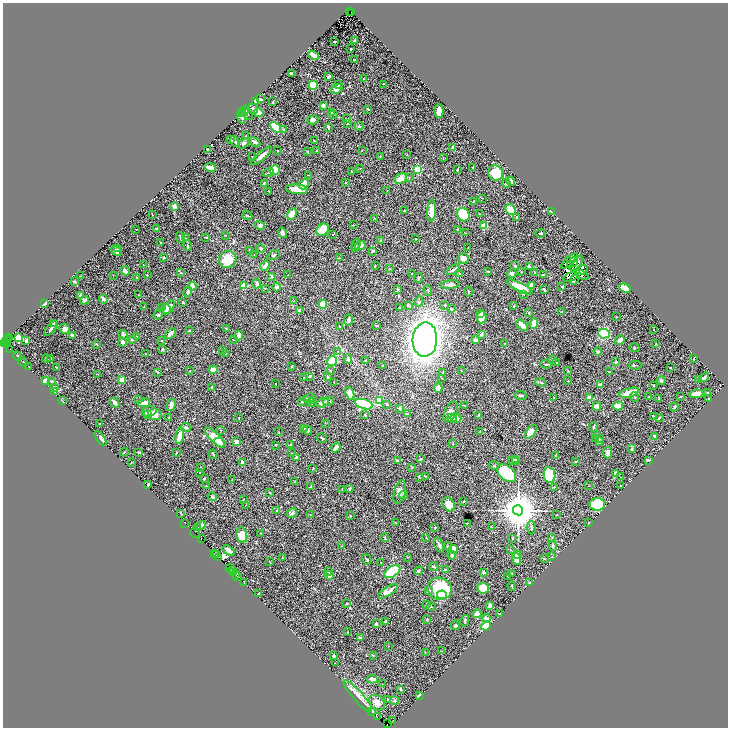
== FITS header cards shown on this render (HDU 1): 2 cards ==
NAXIS1  =                 1451
NAXIS2  =                 1451

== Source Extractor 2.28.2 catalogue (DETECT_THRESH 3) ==
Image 1451 x 1451 px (HDU 1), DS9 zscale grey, zoomed out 1/2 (1 PNG px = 2 x 2 image px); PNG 730 x 730 px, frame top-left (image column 2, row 1450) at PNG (3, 3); each listed source drawn as its Kron ellipse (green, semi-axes under 4 px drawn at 4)
Background 1.16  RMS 0.027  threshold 0.082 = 3 sigma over >= 5 px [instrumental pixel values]
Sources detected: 552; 48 cannot appear on this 1/2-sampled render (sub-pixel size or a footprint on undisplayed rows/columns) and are neither listed nor drawn; of the other 504, the 500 brightest by FLUX_AUTO listed and drawn (4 fainter detections omitted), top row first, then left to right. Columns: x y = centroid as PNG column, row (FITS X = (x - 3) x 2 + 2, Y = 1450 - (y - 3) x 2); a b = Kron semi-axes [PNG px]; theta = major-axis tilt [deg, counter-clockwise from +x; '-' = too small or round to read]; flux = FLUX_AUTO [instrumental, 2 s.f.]
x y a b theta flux
349 12 2 1 - 130
352 13 3 1 - 130
354 40 3 2 - 5.9
334 41 2 1 - 3
351 49 2 2 - 4.3
314 55 6 3 -37 76
354 60 3 2 - 3
291 74 4 2 - 11
329 76 4 2 - 9
364 79 2 2 - 4.6
384 84 2 1 - 1.9
313 85 4 4 - 120
339 85 3 2 - 3
337 89 6 4 23 20
260 99 4 3 - 11
255 101 2 2 - 9.8
273 102 3 1 - 3.7
323 105 2 2 - 22
253 109 5 3 - 19
368 109 3 2 - 4.7
244 111 6 4 59 44
439 111 7 4 -90 51
241 113 2 2 - 6.2
259 113 5 4 - 86
332 113 3 2 - 4
247 114 6 4 -55 4.5
333 115 2 2 - 2.4
241 117 6 4 -75 13
347 119 3 2 - 4
313 120 6 4 17 19
347 124 2 2 - 4.1
359 126 4 3 - 9.8
276 127 6 4 -46 230
328 127 4 2 - 11
283 129 4 3 - 6
246 136 3 2 - 2.7
231 140 4 2 - 3.5
235 141 6 2 -50 9.2
314 141 2 2 - 2.6
255 142 6 3 -29 17
243 143 6 4 39 14
453 147 4 2 - 12
208 150 3 2 - 5.8
278 151 2 2 - 1.6
316 151 2 2 - 3.8
362 151 2 2 - 1.6
308 152 2 2 - 4.9
407 154 2 2 - 1.7
262 156 13 3 42 30
380 156 4 2 - 3.1
252 157 2 1 - 1.7
443 158 2 2 - 1.9
210 167 6 3 -11 29
473 167 3 2 - 3.4
360 168 2 2 - 2.9
418 169 3 3 - 430
275 170 5 5 - 110
457 170 3 2 - 4.8
351 172 3 2 - 2.6
268 173 6 3 13 6.7
496 173 8 7 - 200
308 175 3 2 - 2.4
409 177 3 3 - 2.8
401 179 7 4 28 42
511 181 4 3 - 25
264 183 2 2 - 2.9
345 183 3 2 - 2.6
506 183 4 3 - 6.7
304 184 6 3 48 84
297 189 11 4 -6 53
387 190 2 1 - 1.4
269 191 2 1 - 2.7
483 198 2 2 - 1.7
473 202 4 2 - 3.7
174 206 2 2 - 71
510 210 6 5 - 93
404 211 2 2 - 7.7
432 211 11 4 87 58
551 212 2 2 - 4
292 214 6 4 63 41
479 214 2 2 - 2.4
152 215 2 1 - 2.3
247 215 5 2 - 4.4
463 215 7 6 - 230
375 218 2 2 - 3.7
517 218 3 3 - 5
260 225 5 4 - 14
353 225 2 2 - 3
484 226 2 2 - 160
136 229 2 2 - 2.3
157 229 4 3 - 9.9
457 229 2 2 - 3.2
322 230 6 5 - 77
283 233 5 3 - 14
465 233 2 2 - 2.5
540 233 5 2 - 8.7
333 234 2 1 - 2.2
225 235 3 1 - 1.7
180 237 5 2 - 5.7
206 237 3 2 - 3
186 238 2 2 - 2.3
416 239 2 2 - 2.1
380 240 3 2 - 5.7
161 243 2 2 - 3.7
356 245 6 4 70 9.2
187 246 5 2 - 5.2
360 246 5 4 - 24
355 247 4 2 - 3.9
468 247 2 1 - 2.4
118 248 2 2 - 3.2
261 248 5 3 - 9.3
249 250 2 2 - 2.7
116 251 6 3 -36 14
373 251 3 3 - 8.1
254 255 2 1 - 1.6
274 255 7 2 28 6.2
164 258 3 2 - 5.3
339 258 2 2 - 1.7
464 258 5 5 - 26
228 259 9 8 - 120
569 261 10 2 40 22
574 262 4 2 - 3.7
576 263 9 2 49 6
143 264 2 1 - 1.4
571 264 3 2 - 1.8
265 266 5 3 - 29
375 266 3 2 - 3.5
515 266 2 2 - 11
529 267 3 2 - 14
390 268 3 3 - 3.9
453 270 7 2 33 13
583 270 5 2 - 5.3
125 271 5 3 - 24
488 271 3 2 - 2.7
521 272 2 1 - 1.8
181 273 3 2 - 3
459 273 2 2 - 4.2
512 273 5 3 - 15
535 273 3 3 - 3.5
412 274 2 2 - 2.2
543 274 3 2 - 2
113 275 3 2 - 3
147 275 2 2 - 5.6
288 275 2 1 - 1.3
582 275 7 3 -27 9.9
81 276 3 2 - 3.7
137 277 2 1 - 3.1
271 277 4 3 - 5.6
571 277 8 2 19 6.6
419 278 5 3 - 4.8
575 279 6 3 56 11
74 282 3 2 - 5.1
257 284 5 3 - 12
450 285 9 3 7 21
531 285 4 3 - 21
192 286 4 3 - 32
243 286 2 2 - 130
562 286 3 2 - 6.4
277 287 4 3 - 11
520 287 14 4 -27 170
265 288 3 2 - 2.4
625 288 6 4 -23 66
397 289 3 3 - 6.5
428 290 5 3 - 5.7
544 290 3 2 - 8.9
188 292 5 3 - 8.2
468 292 5 2 - 3.9
523 294 3 2 - 2.6
139 295 3 2 - 2.1
80 296 3 3 - 13
103 299 4 3 - 18
85 300 4 3 - 32
294 301 2 2 - 2.3
183 302 2 2 - 6.3
419 302 5 3 - 8.4
44 304 3 3 - 18
323 304 4 4 - 110
409 305 3 2 - 12
444 305 3 2 - 2.6
514 306 2 2 - 5.5
144 307 2 2 - 3.7
161 307 3 2 - 2.8
169 308 8 4 57 49
400 308 3 2 - 5
166 309 5 4 - 37
451 309 3 2 - 5.4
299 311 4 3 - 7.2
562 312 3 2 - 4.7
529 313 3 2 - 3.4
480 314 4 2 - 12
158 315 5 4 - 9.4
481 317 6 5 - 59
617 317 2 2 - 2.8
349 320 5 3 - 17
54 323 3 2 - 4.4
534 323 5 4 - 61
522 325 7 3 -44 53
339 326 3 1 - 4
376 326 2 2 - 3.9
51 328 9 3 48 12
226 328 2 2 - 2.6
64 329 5 5 - 25
654 330 2 1 - 1.7
189 331 3 3 - 4
170 333 6 3 43 23
123 334 5 3 - 11
481 334 3 3 - 10
604 334 6 4 -4 160
72 335 3 2 - 22
239 335 5 3 - 34
136 336 3 2 - 6.6
9 337 3 2 - 250
18 338 3 2 - 170
7 339 2 1 - 150
133 339 4 3 - 4.3
234 340 2 2 - 2.4
425 340 17 12 87 2900
475 340 3 3 - 20
620 340 5 4 - 23
7 341 3 2 - 120
26 341 3 2 - 11
161 341 2 2 - 2.5
122 342 4 4 - 15
7 343 3 2 - 82
4 344 2 1 - 47
97 344 3 2 - 3
504 344 3 2 - 6
656 344 2 2 - 2.3
634 348 5 3 - 4.4
10 349 2 1 - 550
163 349 4 2 - 5
222 350 4 3 - 4.3
338 351 3 2 - 3
598 351 4 3 - 6.3
226 353 2 2 - 3.5
145 354 2 1 - 2.1
18 356 5 3 - 5.9
46 358 4 2 - 2.6
51 358 3 3 - 4.1
348 359 5 3 - 15
553 359 4 2 - 4.1
694 359 3 2 - 2.1
365 360 2 2 - 3.4
332 361 5 4 - 280
23 362 6 2 -44 9.3
616 362 4 3 - 7.7
557 363 3 2 - 3.3
546 364 6 2 -4 6
382 365 2 2 - 1.9
635 365 6 2 -1 3.9
292 366 4 2 - 2.9
29 367 2 1 - 2
57 367 2 2 - 4.2
670 368 3 2 - 1.9
213 370 4 3 - 51
568 370 3 2 - 1.9
189 371 3 2 - 2.2
330 371 3 3 - 3.7
461 371 3 2 - 2.2
609 371 3 2 - 1.9
157 372 3 2 - 2.6
443 373 4 2 - 3.8
98 374 2 2 - 2.3
309 376 4 3 - 7.4
304 377 2 2 - 3.6
327 377 2 2 - 4.3
704 377 6 3 35 18
442 379 2 2 - 1.7
45 380 3 3 - 25
122 380 3 3 - 27
661 380 4 4 - 7.3
699 380 4 3 - 3.9
51 381 3 2 - 6.6
568 381 2 2 - 1.9
334 382 2 1 - 1.7
541 382 5 3 - 6.6
276 384 2 1 - 2.3
601 385 3 2 - 60
653 385 3 2 - 3.1
212 387 2 2 - 2.8
55 388 3 3 - 12
438 388 4 4 - 23
54 391 3 2 - 4.1
629 393 10 4 15 58
708 393 3 2 - 2.9
350 394 7 4 -70 86
696 394 7 3 9 62
521 395 6 3 -9 11
635 397 5 3 - 4.3
649 397 2 2 - 5
681 397 2 2 - 4.8
309 398 6 3 19 34
554 398 3 2 - 5.9
589 398 3 3 - 41
659 398 4 3 - 4.3
709 399 2 2 - 2
139 400 4 3 - 5.5
379 400 4 4 - 170
62 401 4 1 - 2.4
312 401 4 3 - 5
329 401 6 2 13 5.3
302 402 3 3 - 5.6
115 403 5 3 - 27
144 403 6 3 13 47
312 403 3 3 - 6
323 403 6 4 22 16
364 404 9 4 -16 560
387 404 3 3 - 4.2
171 405 6 4 75 16
464 405 3 2 - 2.6
597 406 4 3 - 25
618 406 5 4 - 42
674 407 5 3 - 6.2
399 408 3 3 - 3.7
149 411 7 5 15 17
451 412 11 6 63 36
155 414 6 6 - 62
408 414 3 3 - 4.2
148 415 2 2 - 24
365 415 3 2 - 6.7
479 416 3 2 - 15
654 416 3 2 - 6
659 417 3 2 - 3.2
169 418 3 2 - 3.3
239 418 2 2 - 3.8
452 418 5 3 - 18
456 418 5 4 - 36
100 423 3 2 - 3.8
325 423 3 2 - 2.1
186 427 5 3 - 7.6
593 427 5 3 - 6.9
304 428 2 2 - 8.3
221 430 2 2 - 1.9
307 430 4 4 - 7.9
279 432 3 2 - 2.3
480 432 3 2 - 3.4
531 432 8 4 54 34
596 435 3 3 - 4
180 436 8 3 79 63
654 436 3 2 - 6.9
215 437 13 5 -45 93
101 438 8 3 -54 13
322 438 5 2 - 6.4
599 438 3 2 - 7.5
596 439 3 2 - 2.7
236 441 3 2 - 31
220 442 6 4 -28 21
599 442 3 3 - 8.9
290 444 2 2 - 7.9
453 444 2 2 - 1.6
276 445 2 2 - 2.6
336 448 5 3 - 25
632 449 4 3 - 8.1
124 452 4 2 - 2.6
139 452 2 2 - 5.5
608 452 6 4 -90 17
176 453 4 1 - 2.2
292 453 2 1 - 1.8
213 454 4 2 - 6.8
556 455 2 2 - 3.9
296 458 3 2 - 14
420 459 3 2 - 6.4
516 459 3 3 - 4.7
397 460 3 2 - 8.2
648 460 3 2 - 7.7
514 461 6 2 -19 4.5
576 461 3 2 - 3.3
131 462 2 2 - 2.2
242 462 3 3 - 11
494 466 5 3 - 4.8
200 467 2 2 - 5.8
412 467 3 2 - 2.4
313 468 3 2 - 2.2
200 472 2 1 - 1.8
507 473 11 7 -43 230
615 474 4 4 - 32
549 475 8 5 -81 250
425 476 3 1 - 3.2
620 477 2 1 - 1.4
204 478 3 2 - 5
420 478 3 2 - 2.2
232 480 2 2 - 2
295 481 3 2 - 1.6
148 485 3 2 - 5.8
206 486 2 1 - 3.4
589 486 2 1 - 1.4
621 486 2 1 - 2.1
310 487 3 2 - 4
554 487 3 2 - 2.5
342 489 4 2 - 2.6
350 489 3 2 - 6.5
270 492 2 2 - 3.3
400 492 12 6 76 29
404 495 4 3 - 4.6
212 496 5 3 - 10
243 499 2 2 - 1.7
464 501 3 2 - 3.2
449 504 7 5 -59 45
597 504 8 6 5 170
245 505 2 1 - 1.3
277 510 3 3 - 7.1
518 510 5 5 - 16000
292 513 6 4 30 13
181 514 2 2 - 2.2
310 514 2 1 - 1.5
557 514 2 2 - 2
350 516 2 2 - 4.7
185 523 2 1 - 66
396 523 3 2 - 2.4
467 523 2 1 - 2
589 523 2 1 - 2.7
201 525 5 4 - 13
197 527 3 2 - 6
491 527 3 3 - 4.4
435 528 2 2 - 12
531 528 6 3 -87 8.4
195 533 5 1 - 260
260 533 2 2 - 2.5
242 535 8 5 -78 120
385 538 4 2 - 4.4
426 538 3 2 - 3.2
552 538 3 2 - 4
201 539 2 1 - 140
512 539 2 2 - 2.2
439 545 8 3 -68 15
342 546 2 2 - 2
553 546 5 3 - 7.2
448 547 4 3 - 9.2
453 549 4 4 - 100
229 550 7 2 -34 28
511 550 3 2 - 2.6
214 553 2 1 - 110
216 554 3 2 - 150
452 555 4 3 - 15
518 555 4 3 - 23
219 557 2 1 - 74
407 557 3 2 - 2.2
552 557 2 2 - 1.6
282 558 2 2 - 1.7
544 558 3 2 - 3
367 559 5 2 - 6.1
517 559 6 3 -71 96
270 562 3 1 - 2
381 562 2 1 - 1.6
434 567 5 3 - 8.8
230 569 5 2 - 220
445 569 3 2 - 3.8
232 571 2 2 - 220
419 571 4 3 - 7.5
234 572 2 1 - 82
329 572 3 2 - 3.8
392 572 9 5 32 290
484 572 2 2 - 25
512 573 2 2 - 3.6
235 574 2 1 - 53
329 575 4 3 - 29
237 576 2 1 - 87
508 576 3 2 - 1.9
529 582 4 2 - 2.8
244 583 2 1 - 82
512 586 5 2 - 3.7
483 588 6 5 - 92
440 589 12 11 - 370
388 591 11 4 32 40
429 591 3 2 - 11
259 594 2 2 - 14
442 595 5 3 - 25
346 604 3 2 - 4.8
426 604 3 2 - 3.3
490 605 4 3 - 9.3
431 607 4 2 - 3.3
477 614 4 3 - 46
499 614 2 1 - 2
486 618 4 3 - 23
427 620 2 2 - 8.4
385 621 4 2 - 13
465 621 6 3 77 11
376 624 3 2 - 17
455 625 5 4 - 8.5
486 626 5 4 - 270
348 632 3 2 - 2.3
360 638 4 3 - 9.1
388 646 2 2 - 2.3
442 651 3 2 - 2
425 652 2 2 - 1.9
373 655 3 2 - 3.4
334 656 2 2 - 9.7
335 663 2 1 - 1.5
372 679 5 3 - 16
382 684 2 1 - 1.3
401 689 3 2 - 6.9
419 695 4 2 - 6.5
358 696 21 5 -49 45
388 699 4 2 - 2.9
395 701 4 4 - 8.7
377 702 9 6 -42 43
371 711 2 1 - 28
377 717 2 1 - 110
392 721 2 1 - 67
387 724 3 2 - 77
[4 fainter detections neither listed nor drawn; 48 sub-pixel or undisplayed-footprint detections neither listed nor drawn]